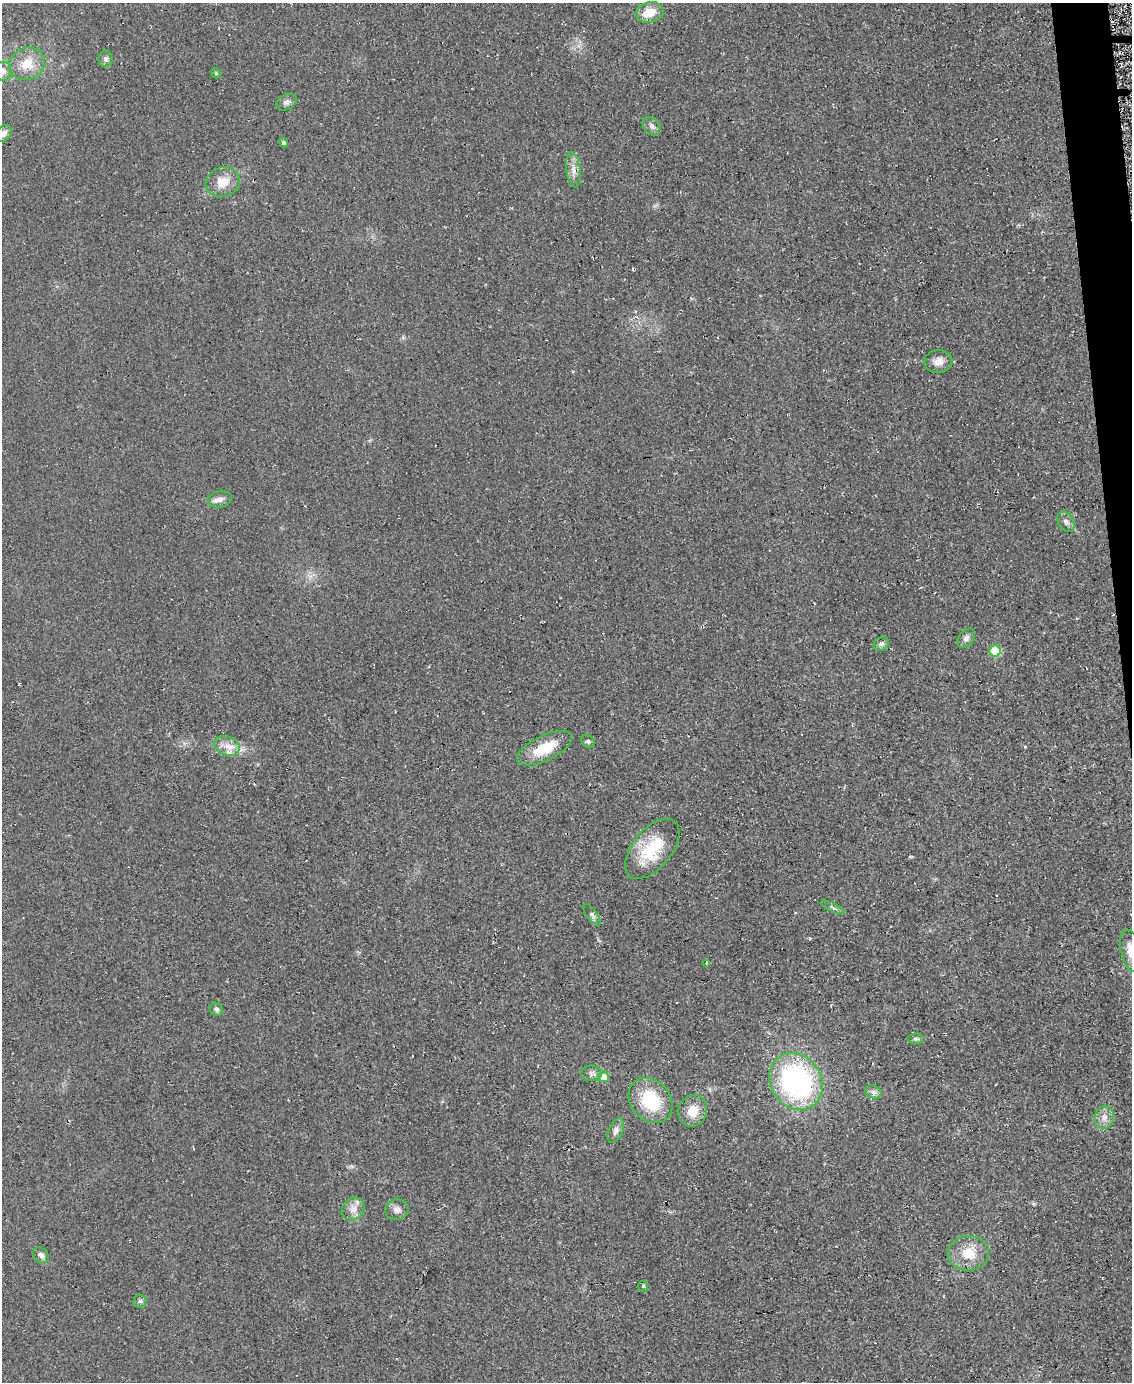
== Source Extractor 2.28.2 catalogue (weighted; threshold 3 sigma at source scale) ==
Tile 6 of 4 x 3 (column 2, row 2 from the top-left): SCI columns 1141-2270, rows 1556-2935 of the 4559 x 4551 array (HDU 1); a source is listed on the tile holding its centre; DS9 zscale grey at full resolution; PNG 1134 x 1384 px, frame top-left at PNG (2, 3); each listed source drawn as its Kron ellipse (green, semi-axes under 4 px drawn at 4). Shown black and unused: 2% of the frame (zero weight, under 2 of 3 exposures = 3% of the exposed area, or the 3 px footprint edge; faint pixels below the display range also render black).
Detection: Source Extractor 2.28.2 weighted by HDU 2 'WHT'; one run over the whole footprint, this tile lists its part. Background 0.047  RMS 0.013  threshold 0.0597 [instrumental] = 3 sigma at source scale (4.5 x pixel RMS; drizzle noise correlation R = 1.50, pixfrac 1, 0.05/0.05 arcsec/px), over >= 5 px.
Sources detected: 43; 1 cosmic-ray / hot-pixel residue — neither listed nor drawn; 1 inside a brighter listed object's ellipse — not listed separately; the other 41 listed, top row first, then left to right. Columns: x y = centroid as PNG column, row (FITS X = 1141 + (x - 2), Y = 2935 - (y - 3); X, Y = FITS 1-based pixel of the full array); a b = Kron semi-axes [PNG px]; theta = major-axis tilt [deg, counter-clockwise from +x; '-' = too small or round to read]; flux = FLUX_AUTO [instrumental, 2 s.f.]
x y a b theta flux
649 12 14 10 12 23
105 59 8 7 - 4.5
27 64 18 15 22 27
3 71 9 8 - 5.6
216 73 5 4 - 1.7
287 102 11 7 25 4.9
652 126 10 7 -46 5.8
4 133 9 7 50 7
283 143 5 4 - 2.6
573 170 17 7 -83 10
223 182 17 14 18 22
938 361 14 11 3 10
220 499 12 8 12 7.4
1066 522 11 7 -60 6
966 638 11 7 51 5.7
881 644 8 6 33 4.7
995 651 5 5 - 64
588 742 7 5 -42 2.5
227 746 13 9 -22 12
544 748 30 12 25 42
652 849 35 19 51 64
833 907 13 3 -24 3
592 915 12 5 -53 4.1
1131 951 21 10 -78 20
707 963 4 4 - 1.3
216 1009 7 6 - 3.1
916 1039 8 5 -2 2.9
592 1073 10 7 -8 5
603 1077 5 5 - 15
796 1081 30 25 -55 260
873 1092 8 6 -21 4.8
651 1100 25 20 -49 66
693 1111 16 14 69 21
1104 1118 11 10 - 9.7
616 1131 13 7 68 6.1
353 1209 12 10 44 11
397 1209 12 10 14 7.1
968 1253 20 17 4 32
41 1255 9 6 -46 5.4
643 1286 5 5 - 1.7
140 1301 6 6 - 3
Isophote crosses this tile's border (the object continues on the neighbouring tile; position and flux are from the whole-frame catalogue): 3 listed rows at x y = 3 71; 4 133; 1131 951